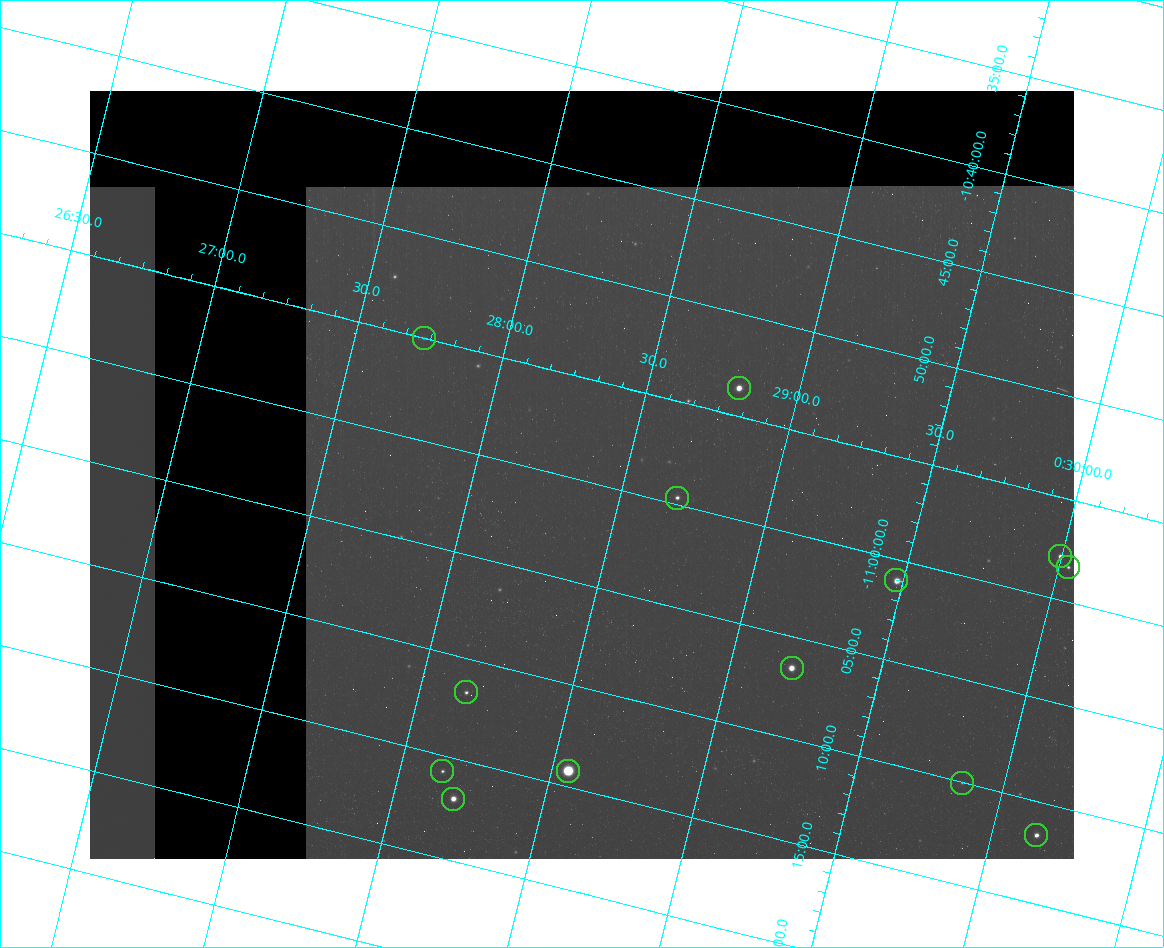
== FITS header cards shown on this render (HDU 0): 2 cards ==
NAXIS1  =                  984 / Size of image - Xaxis
NAXIS2  =                  768 / Size of image - Yaxis

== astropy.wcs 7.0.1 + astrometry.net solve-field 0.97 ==
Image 984 x 768 px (HDU 0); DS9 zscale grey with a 90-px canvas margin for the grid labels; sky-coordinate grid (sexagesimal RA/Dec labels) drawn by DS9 from the SOLVED WCS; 13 Tycho-2 reference stars matched to detected sources circled (green)
Header WCS: none
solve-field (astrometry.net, Tycho-2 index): SOLVED blind (the file carries no WCS)
Solved WCS: RA---TAN-SIP/DEC--TAN-SIP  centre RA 00:28:21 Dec -11:00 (7.09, -11.00 deg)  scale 2.99 arcsec/px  FOV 49.0' x 38.4'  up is -14 deg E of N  parity flipped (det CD > 0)
(file carries no celestial WCS; the grid is the blind solution)
Tycho-2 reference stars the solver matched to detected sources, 13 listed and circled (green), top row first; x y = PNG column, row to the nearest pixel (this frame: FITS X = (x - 90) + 1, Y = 768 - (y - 91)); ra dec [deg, ICRS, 3 dp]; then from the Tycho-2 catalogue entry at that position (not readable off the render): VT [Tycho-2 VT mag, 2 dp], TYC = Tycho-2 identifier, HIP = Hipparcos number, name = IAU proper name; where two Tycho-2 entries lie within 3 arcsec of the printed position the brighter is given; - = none
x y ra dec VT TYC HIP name
424 338 6.932 -10.917 11.98 5265-755-1 - -
739 388 7.201 -10.894 9.38 5265-639-1 - -
677 498 7.173 -10.995 11.18 5265-587-1 - -
1060 556 7.499 -10.964 11.05 5265-40-1 - -
1068 567 7.508 -10.972 11.60 5265-91-1 - -
896 580 7.369 -11.017 9.43 5265-953-1 2311 -
792 668 7.302 -11.109 9.12 5265-446-1 - -
466 692 7.039 -11.195 11.45 5265-592-1 - -
442 771 7.036 -11.263 12.18 5265-564-1 - -
568 771 7.138 -11.237 6.94 5265-967-1 2246 -
962 783 7.465 -11.167 12.47 5265-75-1 - -
453 799 7.050 -11.283 9.92 5265-448-1 - -
1036 835 7.537 -11.194 10.28 5265-51-1 - -